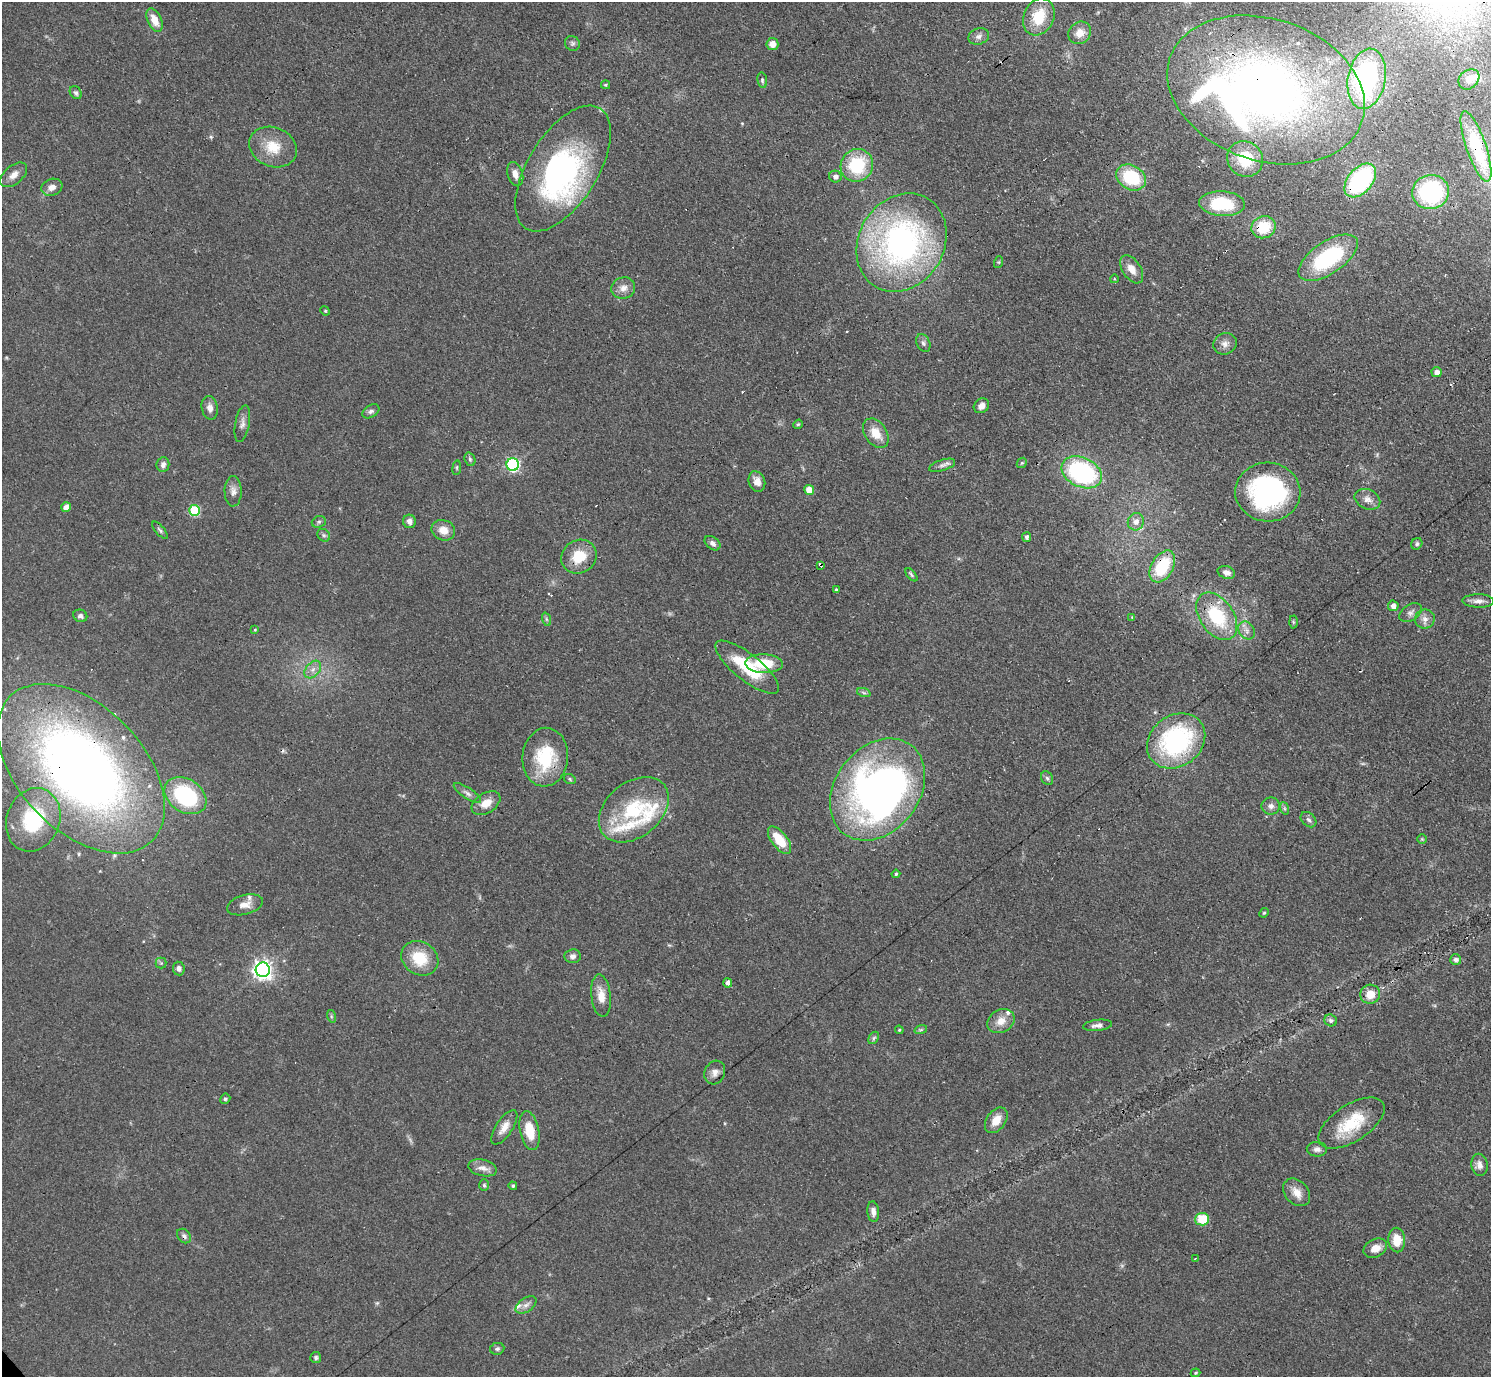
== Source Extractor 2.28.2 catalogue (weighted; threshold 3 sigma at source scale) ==
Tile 10 of 4 x 4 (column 2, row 3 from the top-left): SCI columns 1553-3041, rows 1707-3081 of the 6126 x 6131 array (HDU 1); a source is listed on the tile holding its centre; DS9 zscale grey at full resolution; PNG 1493 x 1379 px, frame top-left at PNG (2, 2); each listed source drawn as its Kron ellipse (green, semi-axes under 4 px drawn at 4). Shown black and unused: <1% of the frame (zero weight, under 3 of 4 exposures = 1% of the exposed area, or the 3 px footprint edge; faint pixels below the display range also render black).
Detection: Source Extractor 2.28.2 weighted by HDU 2 'WHT'; one run over the whole footprint, this tile lists its part. Background 0.0708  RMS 0.006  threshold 0.0268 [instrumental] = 3 sigma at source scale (4.5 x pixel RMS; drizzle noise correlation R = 1.50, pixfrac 1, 0.05/0.05 arcsec/px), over >= 5 px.
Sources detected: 161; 4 inside a brighter object's white glare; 6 cosmic-ray / hot-pixel residue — neither listed nor drawn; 8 inside a brighter listed object's ellipse — not listed separately; the other 143 listed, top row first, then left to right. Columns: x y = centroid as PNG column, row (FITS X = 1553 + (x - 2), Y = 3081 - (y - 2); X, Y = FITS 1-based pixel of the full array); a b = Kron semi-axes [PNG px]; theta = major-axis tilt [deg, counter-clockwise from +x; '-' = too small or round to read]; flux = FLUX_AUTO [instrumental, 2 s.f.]
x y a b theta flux
1039 17 19 15 65 17
154 20 12 7 -65 8.2
1080 33 12 10 42 6.8
979 36 10 8 19 2.7
572 43 8 7 - 1.6
772 44 6 6 - 4.8
1367 79 30 18 79 100
1469 79 11 9 41 3
762 80 8 5 -81 1.1
605 85 4 3 - 0.76
1266 90 101 71 -19 370
76 93 7 5 -53 1.4
1476 146 37 10 -71 37
273 147 24 19 -23 16
1245 159 18 17 - 23
857 165 17 15 53 33
563 168 71 35 58 120
515 174 12 7 -74 4.4
14 175 16 9 40 4.4
835 176 6 6 - 2.4
1131 177 15 12 -30 34
1360 180 19 12 49 72
52 187 11 8 19 3.8
1431 192 18 17 - 68
1222 204 23 12 -3 32
1263 227 12 11 - 20
901 243 51 42 59 180
1328 258 34 16 34 51
999 262 6 4 71 0.65
1132 269 16 9 -57 5.9
1114 279 4 3 - 0.46
623 288 12 10 17 4.8
325 311 5 4 - 0.68
923 343 9 6 -62 1.8
1225 344 12 10 25 3.7
1437 372 5 5 - 3.7
981 406 8 6 37 3.4
210 408 12 8 -80 3.5
371 411 9 6 31 1.7
242 424 18 7 79 3.4
798 424 5 4 - 0.74
876 433 16 11 -56 9.4
470 459 7 5 -69 1.2
1022 463 5 4 - 0.75
513 464 6 6 - 86
163 465 7 6 - 2.6
942 465 13 5 18 2.4
457 468 7 3 82 0.81
1082 472 21 14 -25 87
757 482 10 8 -68 4.6
809 490 5 5 - 8.7
233 491 15 8 -89 3.7
1268 492 32 29 -2 95
1367 499 13 9 -24 4.2
66 507 5 5 - 4.7
194 510 5 5 - 38
409 521 7 6 - 3
319 522 7 5 21 1.2
1136 522 9 8 - 3.8
160 530 10 4 -49 1.3
443 530 12 10 -20 6.5
324 535 7 5 -44 1.3
1026 537 5 4 - 1.7
713 543 9 6 -36 2.4
1417 544 6 5 - 1.3
579 557 18 16 36 16
821 565 4 3 - 7.4
1162 566 17 11 59 28
1226 572 9 6 -17 2.8
911 575 8 4 -50 1.1
836 589 3 3 - 0.69
1478 601 16 6 -1 3.4
1393 606 5 5 - 3.4
1411 613 12 8 34 2.7
80 616 7 6 - 1.9
1217 616 26 16 -55 36
1132 617 4 4 - 0.46
546 619 7 4 -71 1.1
1425 619 10 9 - 3.4
1293 622 6 4 -89 0.84
255 630 4 4 - 0.56
1247 630 9 7 -55 3
764 664 19 9 -2 19
747 667 39 13 -38 30
313 670 10 7 49 3.3
864 693 7 4 -19 1.2
1176 741 31 25 37 87
545 757 29 23 85 32
81 769 101 62 -46 540
1047 778 7 5 -61 1.4
570 779 6 5 - 0.95
877 789 56 42 52 270
467 793 16 5 -34 2.7
185 796 23 16 -34 53
486 803 16 10 33 7.5
1271 806 9 8 - 2.8
1284 808 6 4 -71 1
634 810 39 27 40 44
33 820 32 26 69 43
1308 820 9 6 -43 1.9
1422 839 5 5 - 0.77
780 840 16 7 -52 16
896 874 4 4 - 0.86
245 905 18 9 16 5.1
1264 913 5 4 - 0.74
572 956 8 7 - 2.7
420 958 19 16 -33 19
1456 959 5 5 - 2.2
161 963 5 5 - 1
179 969 7 6 - 2.5
263 970 7 7 - 310
728 983 4 4 - 1.9
1370 994 10 9 - 9.2
601 996 21 10 -84 7.7
331 1016 6 4 -72 0.85
1331 1020 6 6 - 1.7
1001 1021 14 11 31 6.7
1098 1025 14 5 8 2.9
921 1029 6 4 20 0.92
899 1030 4 4 - 0.65
874 1038 6 4 59 1.1
715 1072 12 10 65 3.7
225 1099 5 5 - 1.2
996 1120 14 9 53 7.9
1351 1123 37 18 33 27
504 1127 20 8 56 5.7
529 1131 20 9 -78 14
1317 1149 10 7 -4 2.6
1479 1165 11 8 -80 3.5
483 1168 14 8 -13 4.2
484 1185 6 5 - 0.96
513 1186 4 4 - 1
1297 1192 15 11 -47 6.2
873 1212 10 6 -85 2.8
1202 1219 7 6 - 18
184 1236 8 6 -47 1.8
1397 1240 12 8 -87 11
1375 1248 12 9 28 5.7
1195 1258 3 2 - 0.79
526 1305 12 7 35 3
497 1349 7 5 10 1.5
316 1358 5 5 - 1.2
1196 1373 5 4 - 0.79
Overlapping masked pixels (flux is a lower limit): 14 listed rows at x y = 1266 90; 1476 146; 1245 159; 1360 180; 1263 227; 1268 492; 579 557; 821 565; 1162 566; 1217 616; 1176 741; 545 757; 81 769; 184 1236
Isophote crosses this tile's border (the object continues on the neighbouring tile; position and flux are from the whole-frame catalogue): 1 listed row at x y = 1266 90